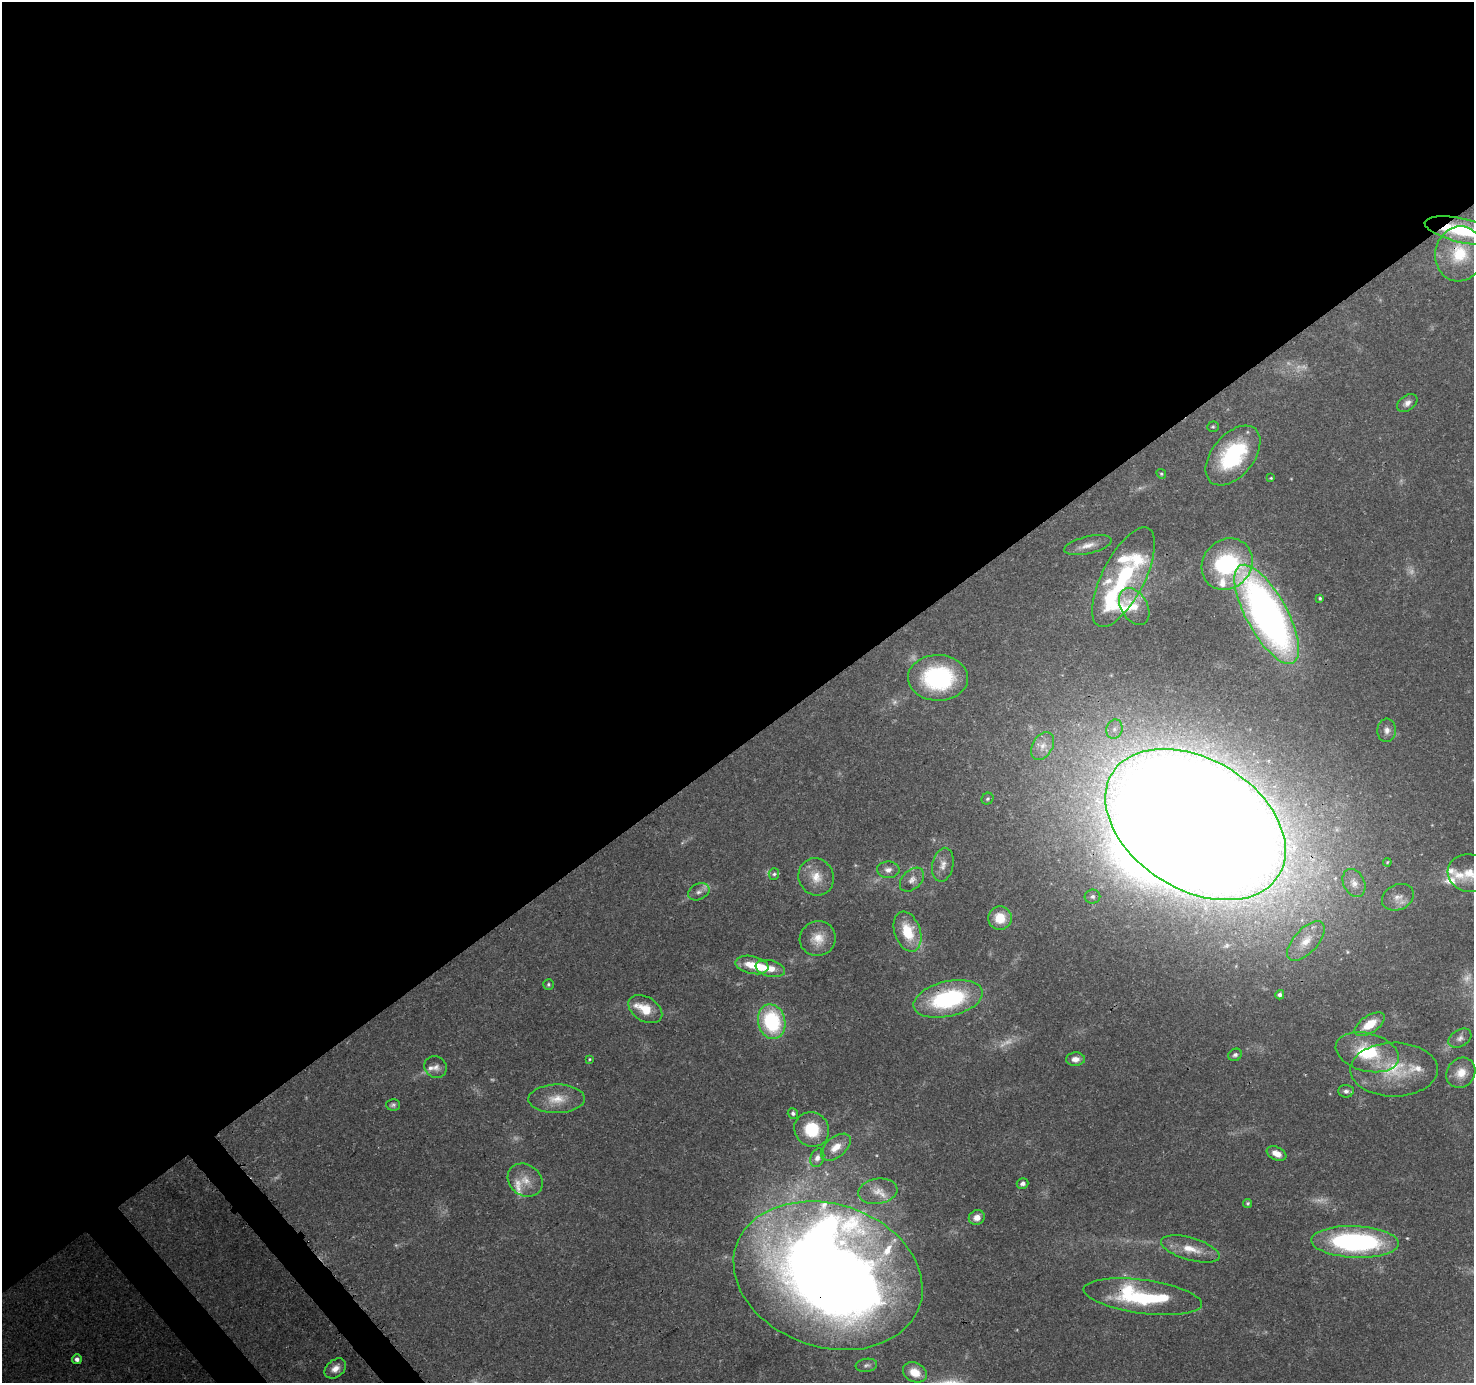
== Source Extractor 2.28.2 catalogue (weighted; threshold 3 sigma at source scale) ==
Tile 2 of 4 x 4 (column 2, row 1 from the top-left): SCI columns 1567-3038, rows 4356-5736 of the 6088 x 6013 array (HDU 1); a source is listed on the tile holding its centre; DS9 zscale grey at full resolution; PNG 1476 x 1385 px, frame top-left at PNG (2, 2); each listed source drawn as its Kron ellipse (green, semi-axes under 4 px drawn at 4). Shown black and unused: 55% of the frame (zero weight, under 3 of 4 exposures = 8% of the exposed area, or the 3 px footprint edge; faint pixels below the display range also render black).
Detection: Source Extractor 2.28.2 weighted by HDU 2 'WHT'; one run over the whole footprint, this tile lists its part. Background 0.0917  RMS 0.0036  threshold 0.0164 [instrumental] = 3 sigma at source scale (4.5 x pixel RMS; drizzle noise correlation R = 1.50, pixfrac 1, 0.0396/0.0396 arcsec/px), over >= 5 px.
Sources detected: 101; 13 too faint to see at this stretch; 3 inside a brighter object's white glare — neither listed nor drawn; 14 inside a brighter listed object's ellipse — not listed separately; the other 71 listed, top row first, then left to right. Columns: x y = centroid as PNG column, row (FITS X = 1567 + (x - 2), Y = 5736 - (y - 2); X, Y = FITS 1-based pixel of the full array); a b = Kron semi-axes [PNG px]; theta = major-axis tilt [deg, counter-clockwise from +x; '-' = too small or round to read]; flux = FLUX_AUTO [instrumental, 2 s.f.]
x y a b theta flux
1464 231 40 12 -12 25
1459 254 27 24 79 18
1407 403 11 7 34 2
1213 427 6 5 - 0.59
1233 456 35 21 50 35
1161 474 5 4 - 0.52
1271 478 3 3 - 0.35
1088 545 24 8 13 4.3
1227 564 27 24 48 47
1124 577 55 21 63 35
1320 598 3 3 - 0.57
1134 607 20 13 -59 7.2
1267 614 55 20 -61 220
938 678 30 23 -1 45
1114 729 10 8 75 2.1
1387 730 11 9 88 2.2
1043 746 15 10 59 3.5
987 799 6 5 - 0.68
1196 824 98 65 -32 2500
1387 862 4 3 - 0.39
943 865 17 10 79 3.4
888 870 11 8 -2 2.1
1470 873 22 19 -13 8.2
774 874 6 5 - 0.83
816 877 19 17 -62 6.8
912 880 14 9 44 2.7
1354 883 15 10 -64 2.8
699 892 11 8 25 2
1092 897 8 7 - 1.3
1398 897 16 12 25 3.7
1000 918 12 11 - 8.3
907 932 21 13 -71 12
818 939 18 17 - 6.7
1306 941 24 12 47 6
752 965 17 9 -12 7.1
770 968 15 8 -13 4.7
548 984 5 5 - 0.65
1280 995 4 4 - 1.3
948 999 35 17 13 46
645 1009 18 12 -30 8
772 1022 17 13 -75 34
1370 1024 17 8 34 7.9
1460 1038 12 8 31 2
1367 1052 32 19 -15 21
1235 1055 7 6 - 1
589 1059 3 3 - 0.37
1075 1059 9 6 1 2.2
436 1067 11 10 - 2.5
1394 1070 43 27 0 19
1461 1073 16 13 54 5.7
1346 1091 8 6 -1 1.3
557 1099 28 14 1 8
393 1105 7 6 - 0.97
793 1113 5 5 - 0.98
812 1129 18 16 -41 16
836 1147 17 10 39 5.5
1277 1154 10 6 -25 3.5
817 1158 9 6 71 2.1
525 1180 18 15 -38 6
1023 1183 6 5 - 1.2
878 1191 19 12 9 5.3
1248 1203 5 4 - 0.54
977 1217 8 7 - 2.6
1355 1242 44 16 -2 73
1190 1249 30 11 -16 7.7
828 1276 96 71 -18 680
1143 1297 59 17 -8 43
77 1359 5 5 - 1.6
866 1365 11 6 8 1.3
335 1368 12 8 38 3.2
915 1372 12 9 -29 6.1
Overlapping masked pixels (flux is a lower limit): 6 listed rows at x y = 1464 231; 1459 254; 1196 824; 948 999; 828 1276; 1143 1297
Isophote crosses this tile's border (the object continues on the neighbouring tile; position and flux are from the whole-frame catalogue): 2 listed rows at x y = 1464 231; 1470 873